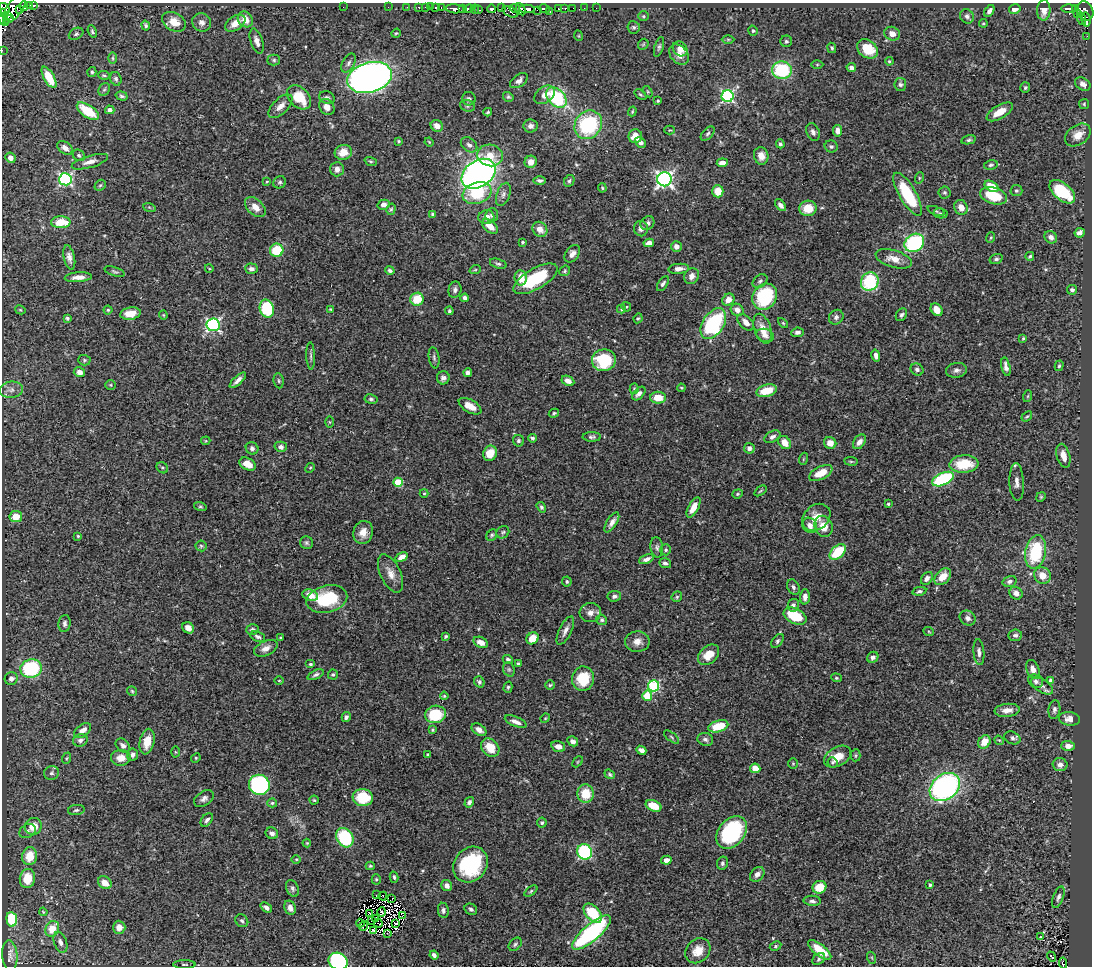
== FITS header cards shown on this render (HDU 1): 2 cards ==
NAXIS1  =                 1090
NAXIS2  =                  964

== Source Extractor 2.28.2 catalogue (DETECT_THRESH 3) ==
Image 1090 x 964 px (HDU 1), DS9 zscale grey, 1 PNG px = 1 image px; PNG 1094 x 968 px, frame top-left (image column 1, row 964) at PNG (2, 3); each listed source drawn as its Kron ellipse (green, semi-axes under 4 px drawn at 4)
Background 0.499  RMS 0.019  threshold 0.0559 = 3 sigma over >= 5 px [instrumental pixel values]
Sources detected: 488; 8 with non-positive FLUX_AUTO (blend fragments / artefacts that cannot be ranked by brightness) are neither listed nor drawn; the other 480 listed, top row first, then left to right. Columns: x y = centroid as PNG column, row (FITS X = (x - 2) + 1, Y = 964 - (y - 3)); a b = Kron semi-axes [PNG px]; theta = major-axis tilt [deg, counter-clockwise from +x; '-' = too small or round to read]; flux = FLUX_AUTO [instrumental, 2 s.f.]
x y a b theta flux
29 5 2 2 - 7.1
34 5 3 3 - 48
24 6 5 4 - 91
343 7 2 2 - 34
388 7 2 2 - 3.6
407 7 2 2 - 4.3
419 7 3 3 - 5.3
425 7 2 2 - 2.6
431 7 3 2 - 1.3
436 7 3 3 - 12
441 7 3 3 - 13
15 8 17 7 56 220
502 8 2 2 - 5.9
515 8 5 3 - 13
565 8 3 3 - 13
573 8 3 2 - 9.8
584 8 2 2 - 1.4
596 8 2 2 - 2
4 9 6 4 -56 200
455 9 9 4 -4 340
462 9 3 2 - 12
468 9 5 3 - 8.7
475 9 4 2 - 11
492 9 4 3 - 87
521 9 6 3 -63 170
527 9 8 4 1 250
544 9 5 4 - 110
559 9 3 2 - 29
1015 9 6 4 13 8.9
1069 9 7 3 0 75
1076 9 4 3 - 39
20 10 3 2 - 18
479 10 4 3 - 15
1044 10 10 6 87 10
537 11 2 2 - 19
989 11 6 4 57 4.5
1085 11 10 8 -60 200
510 12 8 4 -27 52
550 12 3 2 - 14
1077 14 4 2 - 15
8 15 3 3 - 36
3 16 7 2 87 200
643 16 5 5 - 1.8
967 16 7 6 - 4.1
11 19 4 3 - 18
245 19 8 7 - 13
1081 19 6 3 -73 56
1086 20 7 4 -81 49
3 21 6 4 -32 130
174 22 13 9 -29 19
202 22 10 9 - 6.2
235 23 11 7 35 13
983 23 4 3 - 1.2
146 25 5 4 - 2.3
634 27 6 6 - 2.5
92 31 6 4 -69 2.3
753 31 5 4 - 1.9
396 33 5 4 - 1.4
76 34 8 5 29 2.6
892 34 8 6 -24 8.7
579 36 5 3 - 1.1
1087 36 2 2 - 5
728 39 6 4 0 1.4
257 41 13 6 -71 7.1
786 41 6 5 - 2.4
643 44 6 4 46 1.7
659 47 10 4 73 2.8
832 48 5 4 - 2.2
680 49 8 6 -46 12
867 49 11 8 -37 31
2 50 2 2 - 3.9
679 55 11 8 -48 9.4
113 58 5 3 - 1.6
274 60 6 5 - 2.5
889 61 4 4 - 1.5
349 63 10 6 59 4.4
817 65 6 4 0 1.4
851 68 5 4 - 4.5
782 70 10 8 -2 80
92 72 5 4 - 2.2
104 75 6 4 -11 1.7
49 77 12 5 -60 23
369 77 23 15 16 1200
116 79 7 5 -72 2.8
519 81 10 6 36 5.7
900 84 6 6 - 3.1
1083 84 8 6 -34 5.9
1025 88 5 5 - 1.9
104 90 7 5 53 2.2
648 92 6 3 -59 1.3
640 94 7 3 -38 1.6
545 95 11 8 36 11
122 96 6 4 -17 2.4
728 96 6 6 - 200
299 97 14 9 -47 35
508 97 5 4 - 1.9
556 97 12 8 -45 100
327 98 8 6 -24 3.3
469 99 7 6 - 3.6
658 101 3 2 - 1.3
1084 104 5 5 - 1.6
280 106 15 7 44 9.4
467 106 7 5 -21 2.9
327 107 8 7 - 8.9
110 110 4 4 - 6.3
88 111 13 6 -34 41
632 111 5 3 - 1.4
488 112 4 3 - 1.7
1000 112 14 6 30 17
588 125 15 13 50 110
437 126 6 5 - 9.5
531 126 7 6 - 5.4
670 130 5 4 - 1.3
838 131 6 4 -79 7.1
813 132 9 6 -68 4.6
708 134 8 5 46 2.7
1078 135 14 9 36 15
635 136 7 7 - 14
969 140 7 4 13 2.2
399 141 4 3 - 1.4
429 142 4 3 - 1.1
640 142 6 4 -42 5.6
780 144 4 4 - 2.8
469 145 9 6 -37 4.5
831 146 6 6 - 2.9
65 148 9 5 -37 6.5
343 152 8 7 - 17
79 155 6 5 - 2.7
490 155 13 10 -14 19
761 156 9 7 -77 9.9
10 158 5 5 - 6.4
371 161 6 4 -18 1.8
90 162 19 6 16 8.3
531 162 6 6 - 9
722 163 5 4 - 7.1
991 165 7 5 12 2.2
337 169 7 6 - 6.9
479 174 18 13 34 610
919 178 6 3 72 1.5
65 179 6 6 - 200
664 179 7 7 - 400
266 181 3 3 - 1.3
540 181 6 4 1 3.3
569 181 6 5 - 2.3
280 182 6 6 - 2.6
100 185 6 5 - 2
991 186 8 5 -31 23
602 188 5 3 - 1.4
718 191 6 5 - 19
1016 191 6 5 - 2.4
944 192 6 6 - 2.3
1062 192 15 8 -40 64
477 193 15 10 19 55
503 194 12 6 70 5.4
908 194 24 8 -60 74
994 196 14 8 -17 38
383 205 6 5 - 7.2
780 205 7 4 -50 5
149 207 6 4 -19 1.6
255 207 12 7 -44 12
961 207 8 6 -61 12
808 208 8 7 - 21
391 209 6 4 73 2
936 211 9 3 -22 1.7
941 213 7 5 -10 2.7
433 214 4 4 - 2.5
492 215 7 6 - 3.4
486 217 8 7 - 9.8
61 222 10 6 1 30
647 223 7 6 - 4
490 226 9 5 -40 14
540 229 8 7 - 10
641 229 8 7 - 5.4
1080 233 5 4 - 4.5
1051 237 7 6 - 5.2
991 238 5 2 - 1.1
522 242 4 3 - 1.6
649 243 5 4 - 6.6
914 243 10 8 37 140
676 246 5 5 - 5.5
277 250 7 6 - 40
572 254 10 6 54 6.3
1030 256 4 3 - 2
69 257 12 5 -78 6.9
894 259 18 8 -17 13
996 259 7 5 17 2.6
498 264 8 4 -18 2.8
209 268 4 3 - 0.94
251 269 6 5 - 4.1
679 269 10 5 4 7.3
390 270 5 4 - 2.6
475 270 6 3 19 1.3
565 271 6 5 - 2
115 272 10 4 -18 2.4
692 276 8 7 - 7.3
78 277 13 5 4 9.3
521 278 7 6 - 15
536 279 24 10 30 65
760 281 8 5 38 3
870 281 9 8 - 78
663 284 8 4 58 3.1
455 290 8 6 77 4
1072 290 5 5 - 2.8
765 297 14 11 53 100
465 298 4 4 - 4
417 299 6 6 - 30
728 300 6 5 - 9.5
626 307 5 4 - 1.5
267 308 9 7 -76 65
330 309 4 3 - 1.3
621 309 4 4 - 1.6
20 310 5 4 - 1.4
108 310 4 4 - 1.7
737 310 7 6 - 7.7
937 310 7 5 -52 12
449 311 4 4 - 2.1
131 314 10 6 10 17
163 315 4 4 - 1.2
901 315 7 5 55 2.8
836 317 8 6 49 3.7
67 318 4 3 - 2.6
638 318 5 4 - 1.6
746 322 10 6 -45 7.5
783 323 6 3 -45 1.5
713 324 17 10 56 130
213 325 6 6 - 250
763 329 15 8 -72 16
797 332 6 5 - 4.2
765 335 9 6 -18 5.5
1023 338 4 3 - 1.7
311 356 13 4 -88 3.3
876 356 6 4 -76 5.4
434 358 10 5 -80 3
84 360 6 5 - 2.1
604 360 12 10 7 69
1059 366 5 4 - 1.7
1006 367 9 4 -77 5.4
917 369 6 5 - 3.8
956 370 11 7 11 5.3
79 372 5 4 - 7.5
468 373 4 4 - 4.3
443 378 6 6 - 4.7
238 380 10 4 43 5.9
279 381 8 5 -83 2.4
568 381 7 4 -27 6
111 385 5 4 - 1.5
681 388 4 3 - 1.2
634 389 5 4 - 1.7
11 390 12 8 7 7.6
767 391 10 6 16 28
639 394 8 5 45 5.6
1028 396 6 4 71 1.4
658 398 8 6 1 19
371 399 6 4 -9 2.6
470 406 12 6 -29 13
554 413 5 4 - 2
1027 416 6 4 39 1.9
329 422 5 3 - 1.2
592 437 9 4 0 3.1
772 437 9 5 28 4.1
532 438 4 4 - 2.6
206 441 4 4 - 1.2
518 441 6 5 - 2.7
785 442 7 5 -50 13
859 442 8 5 55 6.8
830 443 6 6 - 11
281 447 6 5 - 4.3
252 448 6 6 - 4.2
749 448 5 5 - 4.9
490 453 8 6 61 18
1063 456 12 6 -74 9.9
803 459 6 3 71 1.6
851 461 7 3 -8 1.5
248 464 9 6 -28 14
964 464 14 9 4 42
162 468 6 5 - 2.1
310 468 5 4 - 1.5
821 473 12 6 27 20
943 479 11 6 25 130
398 482 4 4 - 39
1017 482 19 7 -88 7.9
760 491 7 3 36 1.6
424 493 4 4 - 1.3
738 494 5 4 - 1.7
1041 497 5 4 - 1.5
888 504 4 3 - 1.8
200 506 6 4 -14 2
541 507 6 4 -57 2.4
693 507 11 5 62 15
16 517 6 5 - 17
816 517 15 12 41 18
612 522 11 5 58 6.7
810 525 8 7 - 7.4
824 526 11 9 -70 18
363 532 12 9 72 12
503 532 7 6 - 2.5
492 535 6 5 - 2.4
78 536 3 3 - 1.4
306 543 6 6 - 2.6
201 546 5 5 - 2.1
657 547 10 6 -83 4
666 550 5 5 - 2
838 552 9 6 42 49
1035 552 17 10 78 84
402 557 6 4 33 8.9
646 559 8 4 22 5.2
665 563 6 4 -19 3.3
390 573 20 10 -65 13
1042 576 9 8 - 14
943 577 10 6 45 18
927 578 7 5 53 5.4
567 581 5 5 - 2.4
1010 581 7 5 16 3.9
793 587 8 5 -62 3.6
919 591 7 4 12 2.6
1016 593 7 6 - 6.5
310 595 8 5 -19 14
614 596 7 5 6 3.5
677 597 6 5 - 2
805 597 8 5 87 6.6
327 599 21 13 14 68
793 605 6 5 - 4
590 613 11 9 13 8.9
795 616 12 7 -25 41
968 618 8 7 - 6
602 620 5 5 - 2.5
65 624 9 6 80 4
188 628 6 5 - 6.8
252 630 6 5 - 4.1
565 631 15 6 64 7
929 632 5 3 - 1.2
1015 635 7 6 - 3.6
258 636 8 5 -21 3.7
446 636 4 3 - 2
280 638 2 2 - 1
533 638 6 5 - 21
777 641 8 5 53 2.8
481 642 7 5 -25 11
637 642 12 10 1 11
266 648 12 7 26 8.5
979 652 13 5 -85 4.9
709 655 12 8 42 17
873 657 6 5 - 4.3
508 659 5 4 - 3.1
310 664 5 4 - 2.1
518 664 4 3 - 2.2
31 669 11 9 12 110
509 669 7 5 -69 2.8
1033 669 9 6 -69 7.7
333 674 5 5 - 2.1
316 675 8 4 24 3
836 678 5 4 - 1.6
11 679 7 6 - 5.6
583 679 12 11 - 39
1050 680 4 3 - 2
279 681 5 3 - 1.1
1036 681 8 6 -34 4.1
479 682 6 5 - 3
550 685 5 4 - 1.8
654 686 5 5 - 120
1042 686 12 6 -34 6.3
508 687 5 4 - 2.1
132 691 5 4 - 1.7
444 696 4 4 - 1.3
647 696 5 5 - 38
1007 710 13 6 6 9.4
1054 710 9 6 80 3.8
435 714 10 8 12 54
346 717 5 4 - 3.3
545 718 5 4 - 1.3
1069 719 10 7 -8 9.6
516 722 11 5 -22 6.7
718 726 10 5 16 36
432 730 4 4 - 1.6
479 730 8 5 -33 7.8
82 731 10 6 37 10
671 737 9 3 -40 1.6
1012 738 8 6 -24 3.3
705 739 8 6 -16 4.2
80 740 7 6 - 5.1
999 740 5 4 - 1.3
573 741 5 4 - 4.5
147 742 13 7 77 18
984 742 7 6 - 17
123 745 8 6 -42 4.3
558 746 7 5 -14 7.5
1068 746 7 5 0 7.9
490 748 10 8 -48 24
641 750 5 4 - 6.1
175 752 5 3 - 1.2
428 754 3 2 - 1.2
133 755 6 5 - 4.2
856 755 6 5 - 1.9
838 757 14 9 28 19
67 758 6 3 70 1.6
121 758 10 8 3 11
196 758 5 4 - 1.4
578 762 6 4 46 1.5
832 762 5 5 - 2.1
793 763 5 4 - 1.4
1060 765 7 6 - 6.1
755 768 5 5 - 20
52 773 7 6 - 3.6
610 774 5 4 - 2.1
259 785 10 10 - 170
945 787 16 12 38 290
586 794 9 8 - 29
363 798 10 8 -7 44
204 799 11 7 35 5.2
314 800 4 4 - 1.5
469 802 5 4 - 3.9
272 803 5 4 - 2
654 806 8 5 -23 23
76 810 8 5 8 2.8
207 820 7 5 51 3.6
542 823 5 5 - 2.1
33 826 9 8 - 17
28 831 8 6 30 3.6
732 832 18 13 51 110
272 833 6 5 - 4.8
345 838 10 8 -60 77
307 843 4 4 - 1.1
585 852 8 7 - 150
30 856 9 7 79 24
296 859 5 3 - 1.2
666 860 5 4 - 6.3
722 863 7 5 77 2.7
470 865 19 16 50 110
370 866 4 3 - 1.5
757 874 8 6 45 6.3
394 877 6 3 -76 2.2
27 878 10 7 80 27
376 879 5 4 - 1.8
105 883 7 6 - 14
930 885 3 3 - 2
447 886 6 5 - 5.8
819 887 7 6 - 25
292 888 9 6 -66 3.2
531 891 7 4 37 2
377 895 2 2 - 1.4
383 896 4 2 - 1.3
1058 897 11 5 70 3.7
392 898 3 2 - 1.9
812 901 8 5 -4 3.9
266 907 6 4 -41 3.8
290 908 7 5 -69 6.4
471 909 6 5 - 3
443 910 7 5 -80 3.3
43 912 4 3 - 1.2
382 912 5 2 - 1.2
593 913 11 7 -48 47
369 914 2 2 - 1.5
403 915 4 2 - 0.83
12 919 7 5 -84 50
376 919 3 2 - 0.76
242 921 7 6 - 2.7
372 921 2 2 - 0.94
360 923 4 2 - 1.8
378 923 4 2 - 2.9
396 924 3 3 - 1.9
363 926 5 2 - 2.5
119 927 6 6 - 10
52 929 8 6 62 22
374 930 3 2 - 1.5
591 932 24 8 41 140
387 933 3 2 - 1.9
1041 937 3 2 - 0.84
60 942 11 6 -71 5.2
515 944 7 5 46 2.7
775 946 6 4 28 1.8
820 950 14 5 -39 30
698 951 14 11 47 16
10 955 15 7 -85 7.5
434 955 4 4 - 4.5
1051 956 5 3 - 4.4
872 958 6 4 -71 1.4
819 959 7 5 37 2.1
338 961 10 8 -31 160
1063 963 5 3 - 11
184 964 11 3 0 2
At the frame edge (FLAGS 8, measured only in part): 6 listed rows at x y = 4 9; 3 16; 3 21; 2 50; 338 961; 1063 963
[8 non-positive-flux detections neither listed nor drawn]